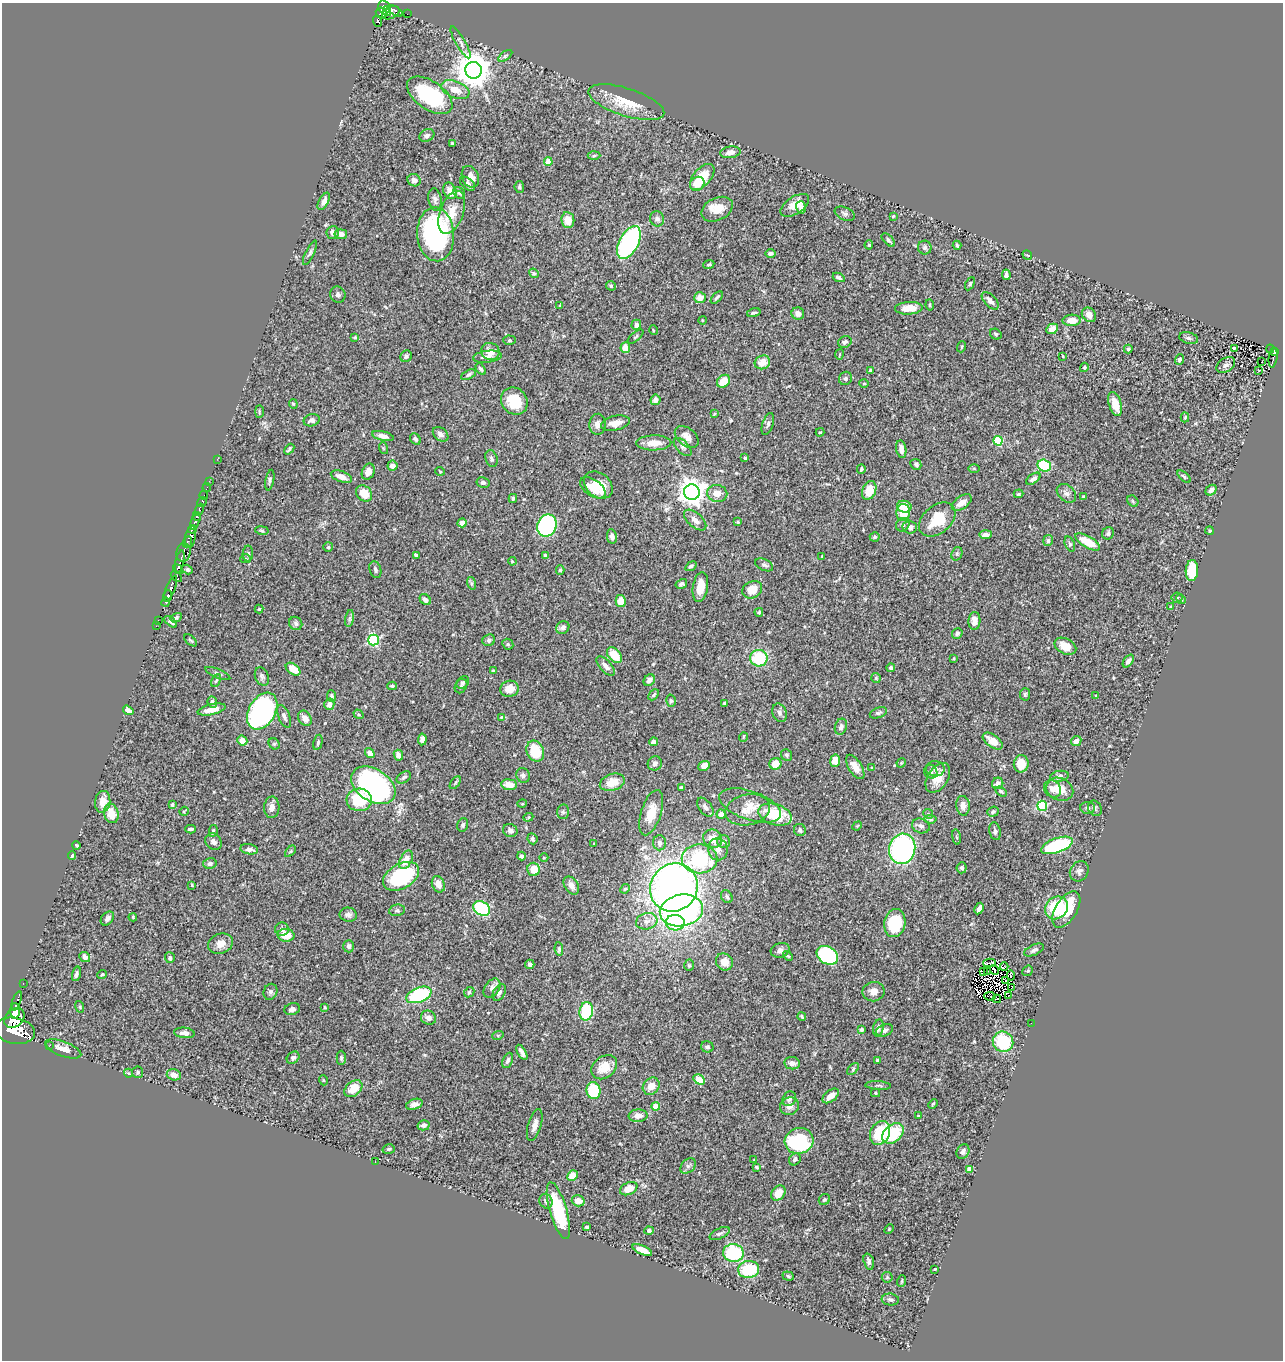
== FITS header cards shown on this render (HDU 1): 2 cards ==
NAXIS1  =                 1281
NAXIS2  =                 1358

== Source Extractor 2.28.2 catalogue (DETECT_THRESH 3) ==
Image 1281 x 1358 px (HDU 1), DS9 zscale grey, 1 PNG px = 1 image px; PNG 1285 x 1362 px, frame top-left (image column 1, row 1358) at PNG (2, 3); each listed source drawn as its Kron ellipse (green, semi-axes under 4 px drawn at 4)
Background 0.912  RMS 0.026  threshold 0.0792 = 3 sigma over >= 5 px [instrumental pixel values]
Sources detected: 483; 6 with non-positive FLUX_AUTO (blend fragments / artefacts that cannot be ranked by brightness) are neither listed nor drawn; the other 477 listed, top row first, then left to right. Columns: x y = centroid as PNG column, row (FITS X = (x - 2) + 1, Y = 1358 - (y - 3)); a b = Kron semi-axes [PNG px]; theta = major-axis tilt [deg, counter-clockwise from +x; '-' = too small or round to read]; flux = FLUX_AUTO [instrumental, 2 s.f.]
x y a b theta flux
384 7 7 5 -75 510
387 11 5 2 - 210
396 11 8 4 -33 97
381 13 5 5 - 420
391 13 9 6 27 320
407 14 2 2 - 7.5
378 21 6 3 -69 280
461 42 18 5 -60 6.6
505 56 8 4 36 3.1
474 70 8 8 - 3900
455 90 15 8 -21 21
430 95 26 14 -35 130
626 102 39 14 -18 51
427 135 8 6 25 5.1
452 143 4 3 - 2.5
730 152 10 6 7 9.4
594 156 6 4 2 2.7
548 162 4 4 - 35
470 177 11 8 -67 14
702 177 16 8 49 57
414 180 7 6 - 7
467 184 9 5 -42 5.6
697 184 8 6 41 14
519 187 6 4 -82 3.3
450 191 8 6 -65 16
459 193 6 5 - 3.5
435 200 11 6 -81 6
324 201 9 5 61 8.1
795 205 16 8 33 26
801 207 6 5 - 6.8
717 209 17 11 26 26
452 212 22 11 70 33
845 214 10 6 -23 5
893 216 4 2 - 1.3
657 219 8 7 - 6.9
568 220 8 6 -83 26
333 232 6 6 - 9.6
341 234 6 5 - 11
436 234 27 18 -86 290
888 240 8 4 -46 4
629 242 18 9 62 270
869 245 5 4 - 2.3
957 245 5 3 - 2.8
925 248 7 6 - 4.9
310 253 13 4 64 4.5
770 253 5 4 - 4.8
1027 255 5 3 - 1.7
709 264 5 3 - 2.5
534 273 5 4 - 2.2
1006 275 5 4 - 6.2
839 277 6 4 -26 3.8
970 284 7 4 61 2.8
611 286 5 4 - 2.7
338 294 8 7 - 5.6
700 298 6 5 - 17
717 298 7 3 46 3.8
990 301 11 5 -47 9.6
930 305 5 4 - 2.4
560 306 4 3 - 2
909 308 14 6 3 28
754 313 7 3 17 3.7
798 313 6 6 - 11
1089 315 8 6 -48 12
702 320 4 3 - 1.4
1072 320 9 5 2 19
636 325 5 4 - 7.1
1052 329 6 5 - 11
653 330 5 3 - 1.6
996 334 6 5 - 3.5
355 337 3 2 - 2
636 337 10 3 40 2.3
1189 338 10 5 -13 4.5
509 340 6 4 -1 2.6
845 342 7 5 27 5.4
961 347 5 3 - 1.8
625 348 5 4 - 16
1234 348 3 2 - 2
1128 349 4 4 - 3.5
1270 349 4 2 - 7.7
1274 351 4 4 - 77
490 352 9 8 - 20
839 354 5 3 - 1.5
406 356 6 5 - 4
1063 356 3 2 - 1.3
487 357 14 6 6 10
1273 358 10 4 82 140
1179 360 5 4 - 4
762 362 8 6 25 19
1262 362 2 2 - 1.9
1226 365 10 7 35 6.4
1084 367 4 4 - 2.4
481 369 6 4 -55 4.3
1259 370 2 2 - 1
871 371 4 3 - 9.4
468 375 8 4 28 3.4
845 378 7 6 - 4.9
723 381 7 5 42 29
864 383 4 4 - 1.9
655 400 5 5 - 10
514 401 14 12 -48 55
293 404 5 4 - 2
1115 404 12 6 -73 27
259 411 6 3 -90 2
714 414 4 3 - 1.7
1185 417 5 4 - 1.9
312 420 8 6 18 7.4
615 423 14 7 12 18
598 424 10 8 86 11
768 424 11 5 72 5.2
820 432 4 3 - 1.5
441 434 9 6 -40 7.6
383 436 11 4 -13 11
687 437 13 9 -40 14
415 439 6 5 - 4
998 441 5 4 - 86
654 443 17 7 1 26
683 447 11 6 -47 6
383 448 6 3 -72 1.7
289 449 6 3 49 3.2
901 449 9 5 -80 10
745 458 3 3 - 2.8
217 459 3 2 - 5.7
491 459 9 6 -73 5.4
916 464 6 5 - 3.7
393 466 5 5 - 9.2
1044 466 7 6 - 100
974 468 6 4 -1 2
861 469 4 3 - 2.9
440 471 5 3 - 1.6
368 472 8 6 67 9.9
341 477 11 5 -20 14
1184 477 8 4 -41 2.6
1033 479 8 4 35 6.9
270 480 10 4 79 3.9
209 481 2 2 - 8.1
483 483 6 5 - 3.8
598 485 16 12 -38 44
207 488 4 2 - 23
593 488 14 8 -34 23
869 490 10 7 69 34
1211 490 6 4 38 7.2
692 492 8 7 - 2000
364 493 9 7 -49 28
1066 493 11 8 -41 8.2
717 494 10 8 -10 16
1019 494 5 3 - 2.2
204 495 4 2 - 95
1083 496 3 2 - 1.8
513 498 4 3 - 2.5
1133 501 6 5 - 2.8
202 502 5 3 - 220
962 503 11 6 35 16
904 507 7 6 - 33
199 510 6 3 66 220
903 512 8 7 - 35
197 517 4 3 - 220
937 519 21 14 40 54
695 520 13 7 -41 11
195 521 8 3 67 810
738 522 4 3 - 1.8
462 523 5 4 - 13
903 525 7 6 - 5.2
547 526 11 9 68 240
910 527 7 6 - 8.8
192 529 4 3 - 460
262 530 7 3 -10 2.3
1210 531 4 4 - 2.3
1108 533 6 5 - 4.4
986 535 6 4 4 11
190 537 11 5 78 1400
612 537 7 5 -82 5.9
875 537 5 4 - 3.9
1048 541 6 5 - 4
187 542 6 3 65 440
1088 542 14 5 -30 44
1070 544 8 5 -69 3.2
328 547 5 4 - 3
183 552 9 7 82 600
248 554 8 5 87 3.6
957 554 7 5 70 3.2
416 555 4 3 - 2.6
545 556 4 3 - 3.4
822 556 3 2 - 1.4
245 559 5 4 - 2.7
512 561 4 3 - 1.3
180 562 11 4 78 300
764 565 9 5 -25 4.5
691 566 6 4 35 3.9
178 569 5 3 - 200
187 569 6 4 -34 3.4
375 570 9 5 -73 4.7
560 570 5 4 - 2.7
1192 570 10 6 87 54
176 577 6 4 -43 140
471 583 6 4 -72 2.8
681 584 6 4 31 4
700 587 15 7 81 26
170 589 13 4 68 1500
752 590 10 8 29 30
168 596 5 4 - 700
1177 598 5 5 - 2.3
1181 599 5 4 - 2.3
425 600 6 4 -45 7.9
621 601 6 5 - 28
166 602 4 3 - 430
1171 607 4 4 - 2.6
259 609 4 4 - 2.2
759 612 4 4 - 2.4
176 618 6 4 31 3.4
350 619 8 4 81 3.5
158 620 2 2 - 16
974 621 9 6 87 14
171 622 7 4 -40 3.9
296 623 7 6 - 4.2
156 626 2 2 - 14
563 627 7 6 - 6.6
957 633 5 5 - 3.7
190 640 7 3 -40 2.3
374 640 5 5 - 180
489 640 6 5 - 4.5
508 644 6 5 - 2.9
1065 646 11 7 -26 25
614 655 9 6 -49 39
759 658 8 8 - 80
954 658 4 2 - 1.5
1128 661 7 4 54 7
606 666 12 5 -46 9.6
891 668 4 3 - 3.5
293 669 8 5 -36 27
493 670 3 2 - 1.6
218 673 13 4 -23 4.6
262 676 9 6 -69 5.2
876 678 5 5 - 2.4
649 680 6 5 - 10
216 681 6 4 61 2.8
463 682 7 5 41 3.1
392 686 5 3 - 2.1
461 686 8 5 58 3.8
510 689 9 8 - 24
1025 694 6 5 - 2.9
654 695 6 4 46 2.9
1096 695 3 2 - 1.2
331 696 6 4 -82 4.9
671 701 6 4 -75 2.8
212 702 6 4 -67 4.5
724 703 3 3 - 1.9
329 704 5 5 - 11
211 709 14 5 13 20
128 710 6 4 -35 8.5
262 711 20 13 60 380
779 713 9 7 -71 5.8
878 713 9 5 20 4
358 714 5 4 - 2.4
284 716 12 5 -68 6.3
501 717 4 3 - 1.5
305 718 8 6 -58 11
841 727 8 6 71 6.6
743 737 5 3 - 1.5
422 739 6 4 84 7.8
242 741 5 5 - 15
993 741 11 6 -36 19
1076 741 6 4 43 7.4
318 742 8 4 77 3.2
653 742 4 4 - 7
274 744 6 5 - 2.6
535 751 11 8 -67 56
370 753 5 4 - 9.3
398 755 5 4 - 12
786 755 6 5 - 3.9
835 761 6 5 - 21
655 763 7 6 - 7.1
901 763 5 4 - 1.6
775 764 6 6 - 22
1021 764 8 7 - 24
704 766 6 4 24 16
855 767 14 6 -58 18
872 768 3 2 - 1.1
935 769 9 7 3 7.9
931 772 7 6 - 4.9
523 775 7 6 - 5.7
1059 776 9 5 9 5.9
404 777 8 5 32 4.7
938 778 16 10 58 25
612 782 13 8 19 27
455 783 7 3 55 2.4
998 783 6 5 - 7.7
373 785 24 16 -33 500
509 785 8 5 -7 19
681 787 4 3 - 3.2
1052 789 9 8 - 11
1060 789 14 11 -25 29
1001 791 6 4 -34 2.8
359 800 12 11 - 64
103 802 11 7 82 17
522 804 5 3 - 1.5
172 805 4 4 - 2.9
750 805 32 14 -19 37
963 806 10 7 -83 12
1042 806 5 5 - 130
272 807 11 7 87 11
705 807 11 6 -53 7.2
1088 808 7 5 -2 4.4
1095 808 8 6 -58 4.3
748 810 22 15 12 32
184 811 5 2 - 1.7
563 812 7 6 - 3.8
993 812 6 5 - 3.7
111 813 10 7 -73 27
651 813 23 10 72 28
721 814 5 4 - 16
775 814 17 10 -16 84
928 814 5 4 - 2.4
528 817 5 4 - 2.1
930 819 6 4 -5 4
463 825 7 5 74 4
857 826 5 4 - 1.7
921 826 9 7 -21 6.1
191 829 5 3 - 4.7
510 830 7 6 - 5.9
800 830 6 6 - 5.4
213 831 6 4 81 2.8
995 831 9 5 -78 4.7
956 837 8 4 -81 2.7
532 839 6 5 - 4.1
713 839 10 8 -35 24
213 842 9 7 -47 8
724 842 6 6 - 6.4
594 843 3 2 - 1.1
659 843 7 6 - 6.4
76 845 4 3 - 2.6
1057 845 17 7 19 160
249 849 9 5 -9 6.5
718 849 11 10 - 13
902 849 15 13 76 340
290 851 7 4 47 2.6
72 855 4 3 - 2.7
522 856 4 3 - 4.4
544 858 4 3 - 1.8
700 859 18 14 0 160
406 860 10 5 61 21
210 863 7 5 13 5.3
962 868 5 5 - 3.5
534 869 6 6 - 25
1079 871 11 9 57 7.2
401 876 19 12 30 150
438 884 8 6 -68 14
192 885 3 3 - 1.6
571 886 10 6 -54 11
674 887 25 23 48 1200
625 889 5 4 - 2.4
727 897 7 5 -59 3.8
481 908 9 6 -34 140
979 908 6 4 62 6.9
1056 908 12 10 40 73
1066 909 20 10 58 72
397 910 8 5 10 4.2
681 910 22 16 10 450
348 915 9 7 -11 6.4
133 917 4 3 - 1.8
107 918 8 5 49 6.5
647 921 11 8 16 11
675 923 9 8 - 62
895 923 14 10 78 81
282 929 7 6 - 6.3
286 935 8 6 -5 37
220 944 13 9 22 16
349 946 6 5 - 5.2
559 949 7 4 -83 3
780 950 9 7 17 7.1
1034 950 10 5 25 5.4
827 955 11 8 -32 180
788 956 6 3 -43 2.1
85 957 6 4 -41 7.5
170 958 5 5 - 4.3
725 962 9 8 - 21
989 963 6 2 -2 1.6
530 964 5 4 - 5.8
689 965 6 5 - 2.7
1004 967 4 2 - 1.6
994 970 5 2 - 0.81
983 971 4 2 - 1.4
988 971 3 2 - 0.16
1028 971 6 4 41 2.6
76 974 7 4 75 4.6
102 974 5 3 - 2.5
1011 975 5 2 - 0.51
1006 980 3 2 - 0.68
23 983 2 2 - 11
492 988 10 7 57 8.4
1011 988 2 2 - 1.3
270 992 8 6 65 5
469 992 6 4 45 2.3
499 992 9 5 60 4.9
874 992 11 9 11 12
419 995 13 7 21 130
990 996 6 2 -10 1.5
1009 996 3 2 - 0.62
997 999 4 2 - 1.1
17 1001 10 3 70 410
80 1007 6 3 -73 1.9
325 1007 3 3 - 2
292 1009 8 6 16 6.8
15 1011 8 5 88 1800
586 1011 9 6 79 88
802 1016 4 3 - 2.6
14 1018 11 8 43 3600
428 1018 8 7 - 8.1
1031 1023 2 2 - 18
878 1028 8 5 80 5.8
861 1029 4 3 - 5.8
885 1030 9 6 20 5.3
15 1031 20 13 -10 6900
184 1033 10 5 -5 9
498 1035 6 3 18 1.9
1003 1042 10 10 - 93
49 1046 2 2 - 9.5
707 1047 6 5 - 4.2
63 1049 19 7 -21 14
522 1052 8 3 -60 7.1
293 1058 7 5 42 4.5
341 1058 7 4 89 3.2
508 1060 8 5 66 5.2
877 1060 3 3 - 2.4
792 1063 8 6 -8 8.7
604 1067 14 10 38 30
853 1069 7 4 47 3.1
138 1072 6 5 - 3.5
128 1073 4 4 - 2.1
174 1075 7 5 -16 9.8
699 1079 6 4 -31 31
323 1080 5 3 - 1.4
878 1085 13 4 -3 4.4
651 1086 9 7 48 18
353 1089 10 7 41 28
593 1091 8 7 - 78
875 1093 4 4 - 2.4
831 1096 9 5 38 17
789 1099 8 6 53 7.8
414 1104 8 5 19 7.6
933 1104 5 4 - 2.1
656 1106 4 4 - 32
789 1106 9 8 - 10
638 1116 9 6 3 12
918 1116 3 3 - 1.7
424 1125 6 5 - 7.7
535 1125 16 6 74 12
880 1133 12 9 64 67
893 1133 12 8 41 88
799 1141 14 12 16 160
389 1149 6 4 17 2.9
963 1151 7 6 - 6.1
795 1159 6 5 - 5
754 1160 3 2 - 1.1
375 1162 3 2 - 2.9
688 1166 9 6 45 6.2
756 1167 3 3 - 3
970 1169 4 4 - 24
572 1175 6 5 - 19
629 1189 9 6 25 24
778 1193 8 6 50 24
824 1200 6 5 - 2.6
546 1201 7 6 - 5.2
578 1201 6 5 - 17
558 1211 29 8 -74 100
587 1227 3 3 - 3.1
889 1229 5 3 - 1.7
649 1230 4 4 - 3.6
720 1233 11 5 24 4.8
642 1250 10 4 -23 23
733 1253 10 9 - 130
869 1262 8 5 -74 6
749 1269 10 8 7 86
935 1269 3 2 - 1.6
788 1276 6 4 -20 2.8
887 1277 5 5 - 2.5
902 1281 6 3 71 2
890 1300 9 6 -6 5.1
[6 non-positive-flux detections neither listed nor drawn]